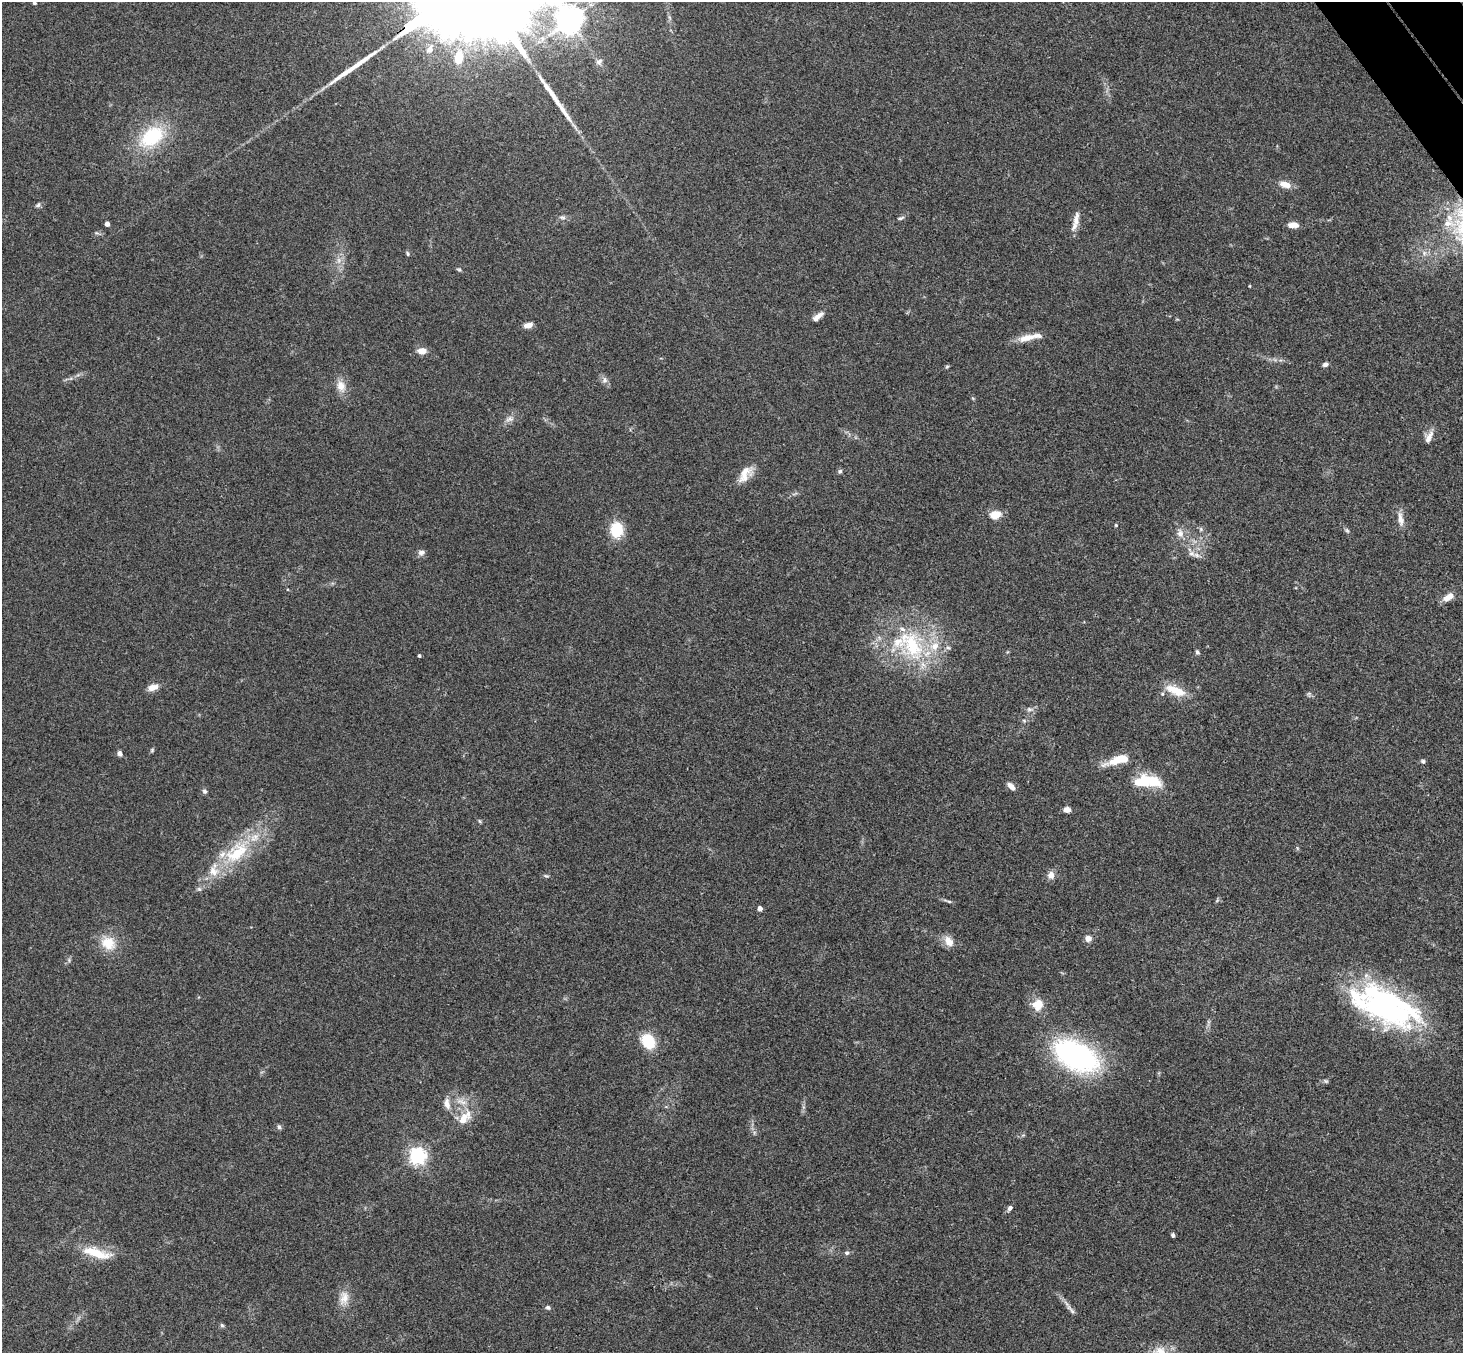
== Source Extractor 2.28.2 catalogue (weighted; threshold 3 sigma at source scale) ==
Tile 10 of 4 x 4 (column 2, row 3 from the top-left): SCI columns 1515-2975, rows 1682-3032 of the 5947 x 5928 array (HDU 1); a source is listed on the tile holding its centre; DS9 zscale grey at full resolution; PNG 1465 x 1355 px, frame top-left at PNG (2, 2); no overlay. Shown black and unused: <1% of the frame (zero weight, under 3 of 4 exposures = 6% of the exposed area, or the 3 px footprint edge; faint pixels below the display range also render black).
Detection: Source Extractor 2.28.2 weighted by HDU 2 'WHT'; one run over the whole footprint, this tile lists its part. Background 0.18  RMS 0.0079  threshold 0.0357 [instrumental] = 3 sigma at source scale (4.5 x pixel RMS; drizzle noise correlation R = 1.50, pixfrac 1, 0.05/0.05 arcsec/px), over >= 5 px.
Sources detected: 103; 3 inside a brighter object's white glare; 2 long thin detections or spike segments (spike, bleed or trail) — not listed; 9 inside a brighter listed object's ellipse — not listed separately; the other 89 listed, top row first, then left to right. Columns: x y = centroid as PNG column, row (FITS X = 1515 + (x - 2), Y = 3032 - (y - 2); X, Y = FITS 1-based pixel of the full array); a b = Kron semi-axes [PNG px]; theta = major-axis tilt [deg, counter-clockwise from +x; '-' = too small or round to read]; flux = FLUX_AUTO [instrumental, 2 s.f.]
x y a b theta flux
34 3 4 3 - 1.3
569 20 52 20 5 1000
430 49 11 7 60 5.6
459 57 19 11 83 16
599 62 9 7 51 3.1
152 137 38 24 36 46
1285 185 13 7 -16 8
38 205 8 5 30 1.9
562 217 10 5 -13 2.3
901 218 8 4 24 1.6
1075 221 26 6 76 6.8
1449 222 25 19 -85 24
107 224 4 4 - 4.7
1293 225 11 6 0 6.5
97 233 6 4 -17 1.3
1462 241 29 11 -39 17
408 253 6 5 - 1.3
1424 253 7 6 - 2.9
339 260 9 6 -83 3.7
459 269 8 4 -9 1.1
1250 286 4 3 - 0.59
818 316 16 6 38 5.1
528 325 10 6 14 5.4
1027 338 23 9 12 10
422 351 11 8 2 5.9
1325 364 7 5 22 2.4
947 367 6 4 66 1
604 380 8 7 - 3.1
341 386 17 12 -71 8.8
510 419 12 8 17 4.2
1429 437 17 8 66 6.1
840 471 6 5 - 1.5
745 474 23 12 53 11
995 515 13 9 16 10
1400 519 21 7 -82 6.3
1116 525 5 4 - 0.87
1201 529 6 5 - 1.5
616 530 17 14 88 22
1347 530 8 5 -62 1.5
1180 533 12 9 -80 5.6
421 552 9 7 17 3
1191 553 12 7 -35 4
1448 597 13 7 33 7.8
911 644 53 31 -61 79
948 648 6 4 -1 1.4
1197 652 6 5 - 1.8
419 656 3 3 - 1.5
153 687 15 8 13 5.9
1176 691 26 10 -23 19
1309 694 6 6 - 1.6
1030 709 10 6 -7 2.8
152 750 7 4 46 1.2
119 753 7 5 -66 2.6
1117 760 32 9 17 17
1423 761 6 5 - 1.5
1142 782 25 15 17 25
1011 786 12 6 -45 4.5
205 791 7 6 - 1.8
1067 810 7 6 - 4.7
480 821 6 4 -87 0.96
1297 848 6 4 -71 0.99
237 852 44 23 41 51
1051 875 10 8 81 4.7
546 876 7 4 -23 1.3
199 889 6 6 - 1.8
1217 900 7 4 56 1.1
948 901 15 3 -18 1.8
760 908 4 4 - 4.4
1088 938 7 6 - 4.8
949 941 13 9 -58 8.4
108 943 22 17 -31 18
1038 1005 16 14 58 12
1391 1013 70 40 -21 130
648 1041 15 11 -53 26
1076 1056 45 25 -28 170
461 1101 19 7 -15 8.1
447 1104 16 8 -77 6
464 1117 24 12 52 15
279 1127 7 5 -30 2
417 1156 6 6 - 290
1010 1208 7 5 54 2.4
1173 1235 5 4 - 1.6
96 1253 39 13 -16 23
847 1253 7 5 -12 1.6
344 1298 21 13 83 10
548 1307 7 6 - 1.7
1069 1308 28 5 -53 4.7
222 1325 6 5 - 1.3
1160 1352 21 16 -33 15
Isophote crosses this tile's border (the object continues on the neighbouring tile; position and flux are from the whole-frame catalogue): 3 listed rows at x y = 569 20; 1462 241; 1160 1352